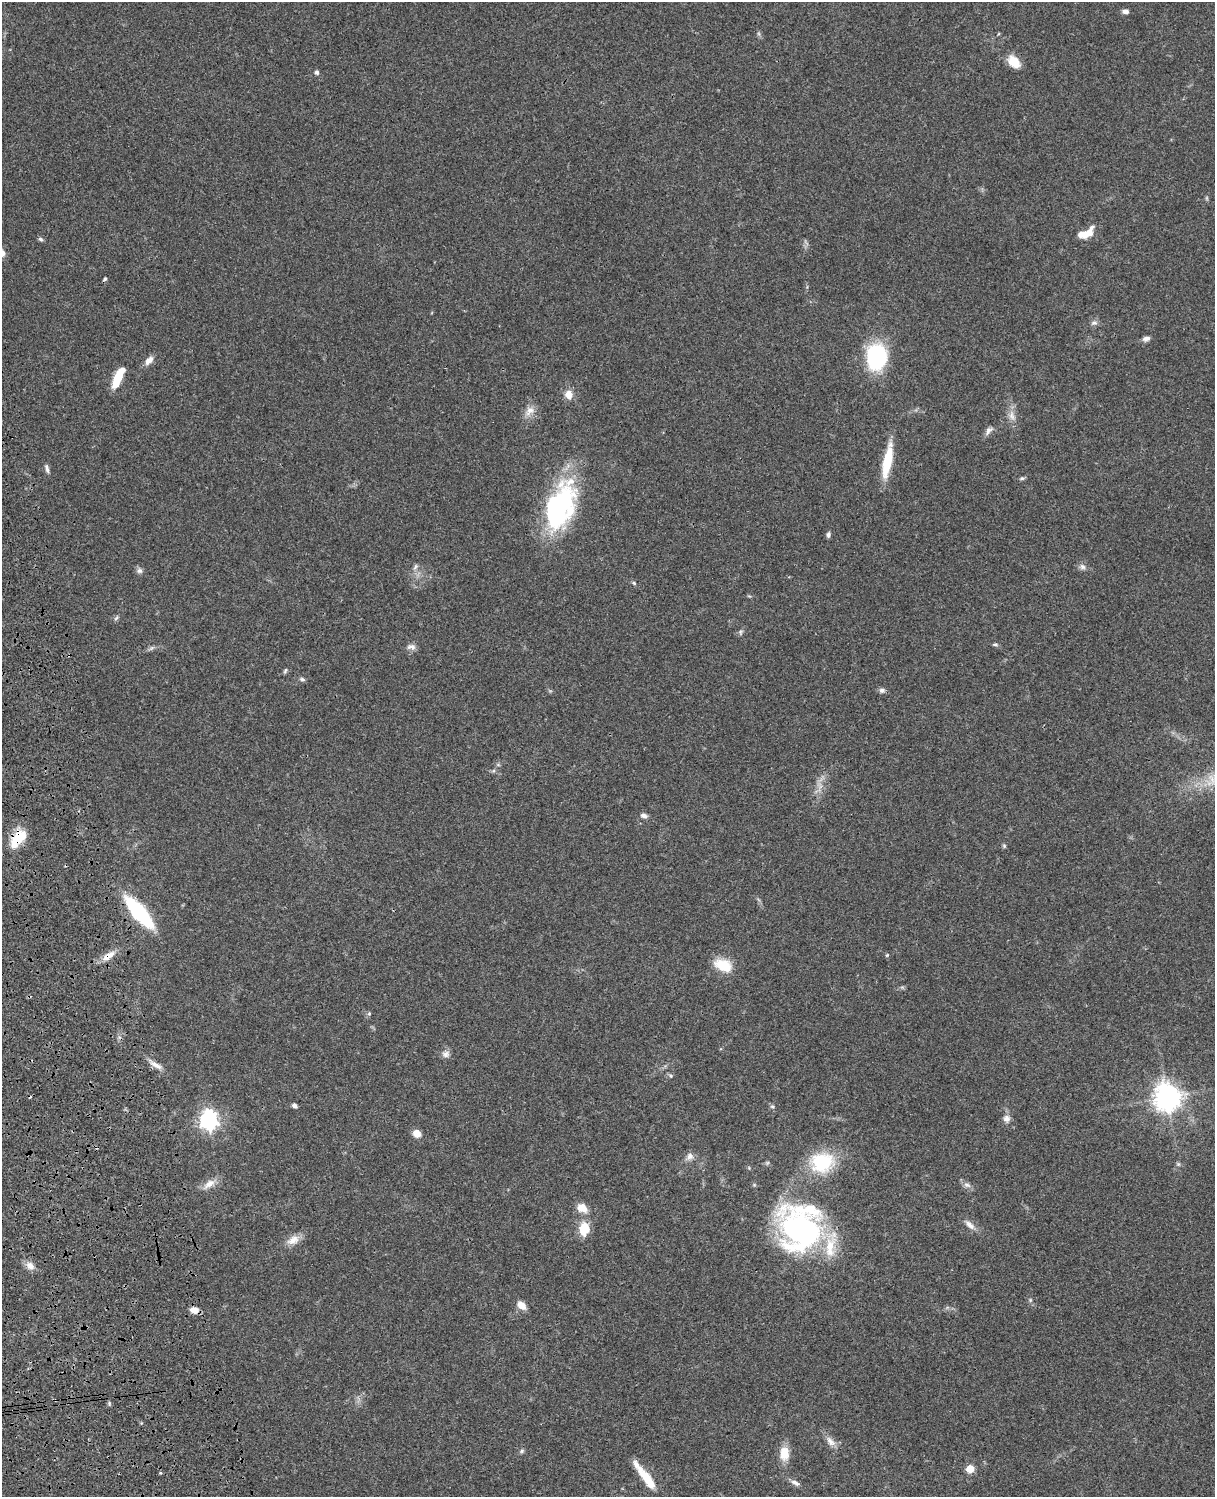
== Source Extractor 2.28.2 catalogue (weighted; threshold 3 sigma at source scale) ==
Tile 7 of 4 x 3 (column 3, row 2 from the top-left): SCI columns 2545-3757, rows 1773-3267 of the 5087 x 4926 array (HDU 1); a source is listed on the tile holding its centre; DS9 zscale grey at full resolution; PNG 1217 x 1499 px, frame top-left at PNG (2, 2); no overlay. Shown black and unused: <1% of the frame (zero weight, under 3 of 4 exposures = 6% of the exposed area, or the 3 px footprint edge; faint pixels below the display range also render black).
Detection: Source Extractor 2.28.2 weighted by HDU 2 'WHT'; one run over the whole footprint, this tile lists its part. Background 0.0773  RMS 0.0058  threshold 0.0261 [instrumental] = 3 sigma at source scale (4.5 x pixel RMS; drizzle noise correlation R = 1.50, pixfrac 1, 0.05/0.05 arcsec/px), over >= 5 px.
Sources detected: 79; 1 too faint to see at this stretch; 2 inside a brighter object's white glare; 1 cosmic-ray / hot-pixel residue — not listed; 5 inside a brighter listed object's ellipse — not listed separately; the other 70 listed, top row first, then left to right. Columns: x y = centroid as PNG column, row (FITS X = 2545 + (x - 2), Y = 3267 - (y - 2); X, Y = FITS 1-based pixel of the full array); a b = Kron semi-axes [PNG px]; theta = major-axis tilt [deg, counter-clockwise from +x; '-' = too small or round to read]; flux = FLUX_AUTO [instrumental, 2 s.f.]
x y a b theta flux
1125 11 7 5 0 2.3
1014 62 16 10 -48 9.5
317 72 5 4 - 1.6
1089 232 16 7 66 5.3
41 239 7 5 -27 1.1
105 279 5 4 - 0.97
1094 323 9 6 9 1.9
1146 338 9 6 9 2.2
876 357 21 16 87 67
149 360 13 7 46 3.8
117 379 19 8 71 13
569 394 11 10 - 5.1
530 411 15 11 46 5.2
1012 416 14 8 -72 4.2
989 431 14 7 48 2.4
887 461 39 9 79 20
47 469 12 5 -78 1.9
1022 478 6 5 - 0.99
559 504 51 35 86 70
828 535 7 4 83 1.6
415 567 10 5 57 1.7
1082 567 9 8 - 2.1
139 571 8 7 - 1.8
634 583 5 4 - 0.76
116 618 7 4 45 1
741 632 8 5 83 1.1
995 644 9 3 0 0.88
411 647 12 8 -5 2.6
285 671 8 4 63 0.89
302 679 8 5 -11 1.2
882 690 8 7 - 1.7
644 815 8 6 -21 2.2
18 839 26 13 52 15
1004 846 6 5 - 0.94
139 912 32 10 -49 61
887 955 5 3 - 0.59
109 956 19 8 35 6.1
723 965 23 14 -23 13
369 1014 6 4 1 0.79
446 1054 10 9 - 2.6
156 1065 21 6 -32 4.3
671 1076 5 5 - 0.89
1167 1097 9 9 - 620
294 1106 6 4 -40 1.7
772 1106 6 4 -1 0.85
1006 1118 10 10 - 3
208 1120 7 7 - 260
417 1133 8 6 -32 5.9
690 1156 11 9 43 3.2
822 1162 24 20 6 37
1178 1164 6 5 - 0.98
209 1184 20 9 36 5.3
967 1185 11 6 -16 2.2
582 1208 13 10 -32 6.4
970 1225 16 7 -43 3.8
584 1229 18 13 89 10
800 1231 56 48 -51 130
293 1240 18 11 26 5.8
30 1266 13 9 -39 4
1030 1300 5 5 - 0.89
521 1305 8 6 -38 7.4
194 1310 9 7 -8 4.5
109 1403 6 4 -73 0.75
830 1441 16 8 -49 4.3
522 1451 7 5 42 1.1
784 1453 16 11 89 9.5
970 1469 5 5 - 16
160 1473 4 3 - 0.6
645 1476 38 8 -53 15
795 1483 12 6 -27 2.6
Overlapping masked pixels (flux is a lower limit): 4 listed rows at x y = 18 839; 139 912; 109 956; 194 1310